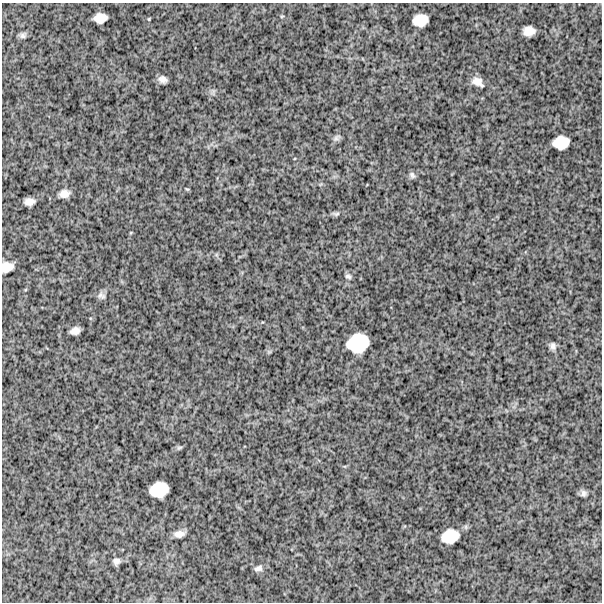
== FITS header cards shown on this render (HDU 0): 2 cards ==
NAXIS1  =                  600
NAXIS2  =                  600

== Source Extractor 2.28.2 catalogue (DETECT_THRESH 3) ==
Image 600 x 600 px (HDU 0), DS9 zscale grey, 1 PNG px = 1 image px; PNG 604 x 604 px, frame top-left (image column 1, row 600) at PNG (2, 3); no overlay
Background 1380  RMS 290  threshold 881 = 3 sigma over >= 5 px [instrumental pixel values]
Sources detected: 28; all 28 listed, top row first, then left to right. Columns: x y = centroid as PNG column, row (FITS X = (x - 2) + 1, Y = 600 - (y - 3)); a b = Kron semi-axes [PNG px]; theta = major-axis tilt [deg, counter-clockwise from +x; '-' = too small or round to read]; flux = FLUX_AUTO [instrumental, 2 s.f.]
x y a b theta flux
282 16 5 3 - 17000
100 18 11 8 7 220000
149 19 4 3 - 18000
420 20 13 10 10 320000
529 31 10 8 3 210000
23 36 9 7 -1 60000
162 79 8 6 -23 100000
478 82 16 9 -35 170000
336 138 12 7 41 63000
561 142 14 11 8 370000
412 175 9 6 -51 52000
187 189 6 3 -34 20000
64 194 11 8 10 140000
29 202 9 6 4 130000
336 214 12 5 -4 51000
7 267 13 10 18 200000
348 276 8 5 -24 48000
101 296 11 9 -23 80000
75 331 9 6 21 120000
358 343 19 16 17 760000
553 346 9 7 -76 73000
179 447 9 4 9 40000
159 490 16 13 14 510000
584 493 8 7 - 68000
179 534 11 6 9 130000
450 536 15 11 16 430000
116 561 7 7 - 77000
258 568 11 7 18 82000
At the frame edge (FLAGS 8, measured only in part): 1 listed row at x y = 7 267